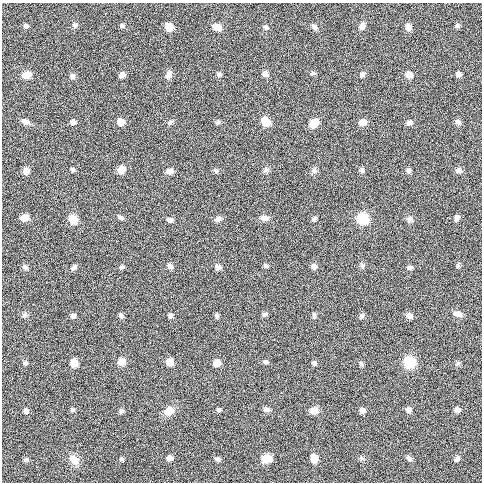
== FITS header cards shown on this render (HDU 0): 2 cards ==
NAXIS1  =                  480
NAXIS2  =                  480

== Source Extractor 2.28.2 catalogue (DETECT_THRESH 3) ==
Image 480 x 480 px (HDU 0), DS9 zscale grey, 1 PNG px = 1 image px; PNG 484 x 484 px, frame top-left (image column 1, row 480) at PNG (2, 3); no overlay
Background 0.00303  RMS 0.092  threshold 0.277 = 3 sigma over >= 5 px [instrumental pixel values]
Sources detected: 100; all 100 listed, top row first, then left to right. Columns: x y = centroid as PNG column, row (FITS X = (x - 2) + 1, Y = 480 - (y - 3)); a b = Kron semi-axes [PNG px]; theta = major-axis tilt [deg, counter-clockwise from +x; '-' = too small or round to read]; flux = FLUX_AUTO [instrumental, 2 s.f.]
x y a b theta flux
74 25 7 6 - 15
26 26 6 5 - 13
122 26 7 5 -72 9.7
362 26 9 7 79 26
457 26 6 5 - 11
169 27 8 7 - 49
217 27 9 7 -21 49
266 27 7 5 -19 13
314 27 8 5 -46 18
408 27 8 7 - 30
313 73 6 4 20 11
219 74 6 5 - 12
265 74 7 6 - 24
362 74 6 5 - 15
458 74 6 5 - 18
26 75 9 7 17 51
122 75 6 5 - 23
169 75 10 6 67 30
409 75 7 6 - 45
72 76 8 6 -78 17
25 122 10 6 -24 26
73 122 6 6 - 18
121 122 7 6 - 48
170 122 8 4 37 12
218 122 7 5 16 11
266 122 10 8 -51 70
362 122 7 6 - 48
458 122 8 6 -11 16
314 123 9 8 - 66
409 123 8 6 23 17
72 169 5 4 - 11
121 169 8 7 - 47
266 170 8 7 - 15
314 170 7 7 - 17
362 170 6 5 - 15
459 170 8 6 8 22
26 171 7 6 - 36
170 171 8 6 6 29
217 171 6 4 89 8.5
409 171 6 5 - 14
121 217 7 5 -26 14
24 218 9 7 11 38
265 218 9 6 -6 36
457 218 6 5 - 21
73 219 9 8 - 65
218 219 8 6 34 21
314 219 6 5 - 11
363 219 9 8 - 180
410 219 8 7 - 18
170 220 6 5 - 21
170 266 7 6 - 17
266 266 6 5 - 10
314 266 7 6 - 21
362 266 8 4 -82 11
458 266 6 5 - 10
25 267 6 6 - 14
74 267 7 5 44 15
121 267 7 5 16 9.8
218 267 10 6 -41 17
410 267 6 5 - 14
265 314 7 5 17 11
458 314 10 6 -13 32
24 315 8 5 61 13
170 315 6 5 - 12
362 315 7 6 - 13
73 316 6 6 - 16
121 316 7 6 - 12
217 316 7 5 -77 11
314 316 7 5 -90 12
409 316 7 6 - 26
122 361 7 7 - 50
170 362 7 6 - 50
265 362 6 5 - 12
409 362 9 9 - 190
25 363 6 5 - 11
74 363 9 7 -81 40
217 363 7 6 - 46
314 363 6 5 - 12
457 363 8 4 56 10
361 364 7 5 -50 11
73 410 6 5 - 9.4
219 410 6 5 - 11
267 410 9 6 -8 18
362 410 6 6 - 24
408 410 7 6 - 19
457 410 6 5 - 21
26 411 6 6 - 18
121 411 7 5 63 13
169 411 13 10 29 54
314 411 9 7 -4 42
169 458 6 6 - 25
314 458 9 7 -83 39
361 458 6 4 -72 9.3
409 458 9 5 -46 16
122 459 6 4 0 11
218 459 7 5 -15 15
266 459 10 8 12 69
457 459 8 6 55 17
26 460 8 4 -8 10
74 460 13 10 -49 54